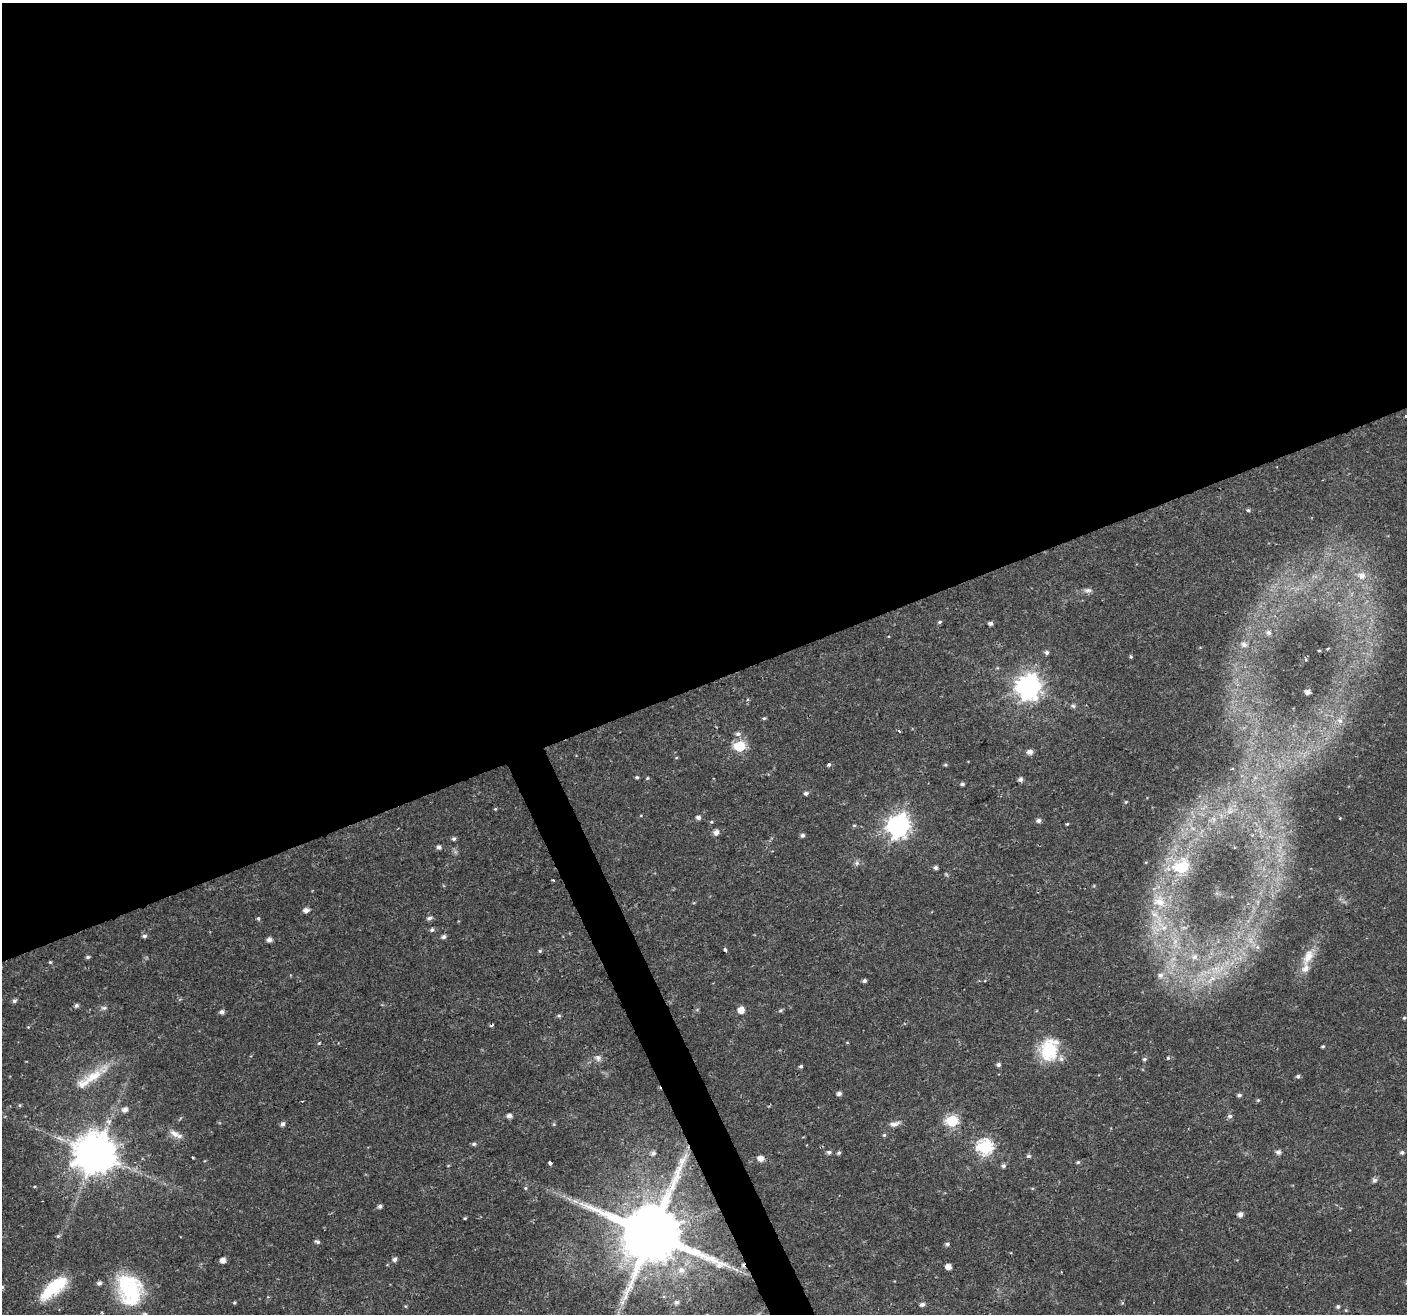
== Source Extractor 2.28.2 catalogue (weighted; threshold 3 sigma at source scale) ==
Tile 2 of 4 x 4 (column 2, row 1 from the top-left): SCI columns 1405-2809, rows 4023-5334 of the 5621 x 5477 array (HDU 1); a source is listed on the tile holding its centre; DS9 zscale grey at full resolution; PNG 1409 x 1316 px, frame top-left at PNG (2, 3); no overlay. Shown black and unused: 53% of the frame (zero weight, under 2 of 3 exposures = <1% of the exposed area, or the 3 px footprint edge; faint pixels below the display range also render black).
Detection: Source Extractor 2.28.2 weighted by HDU 2 'WHT'; one run over the whole footprint, this tile lists its part. Background 0.0197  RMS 0.0029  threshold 0.013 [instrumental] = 3 sigma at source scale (4.5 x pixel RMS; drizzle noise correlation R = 1.50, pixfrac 1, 0.0396/0.0396 arcsec/px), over >= 5 px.
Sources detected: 146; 2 too faint to see at this stretch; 2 cosmic-ray / hot-pixel residue — not listed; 5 inside a brighter listed object's ellipse — not listed separately; the other 137 listed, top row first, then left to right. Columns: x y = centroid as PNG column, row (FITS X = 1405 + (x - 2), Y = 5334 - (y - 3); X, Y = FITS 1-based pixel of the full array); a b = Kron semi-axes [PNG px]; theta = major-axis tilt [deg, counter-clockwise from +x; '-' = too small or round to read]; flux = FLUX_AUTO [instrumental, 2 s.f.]
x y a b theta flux
1405 416 3 3 - 0.91
1248 510 5 4 - 0.52
1362 575 11 9 -25 2.8
1088 590 12 6 1 1.1
939 622 5 4 - 0.49
990 623 4 4 - 0.81
1268 632 6 5 - 0.88
1244 644 7 6 - 1.1
1328 649 3 2 - 0.38
1319 651 3 2 - 0.26
1047 652 5 5 - 0.75
1131 657 4 4 - 0.4
1028 687 9 8 - 270
1308 692 4 4 - 1.4
1073 706 7 5 -11 0.68
764 718 5 4 - 0.4
1340 721 9 8 - 1.5
899 731 4 2 - 0.42
738 734 7 6 - 0.99
740 746 6 6 - 25
1030 752 6 5 - 1.6
829 764 5 4 - 0.61
945 765 5 4 - 0.37
1232 768 4 2 - 0.24
637 777 5 4 - 0.44
647 778 5 4 - 0.32
1020 779 5 4 - 1
962 784 4 4 - 0.64
806 793 5 5 - 0.73
1126 802 5 4 - 0.33
495 809 5 4 - 0.28
698 817 5 5 - 1.1
1039 820 6 4 1 1
711 822 5 4 - 0.36
1067 824 4 4 - 0.3
854 825 5 3 - 0.34
898 826 9 8 - 180
716 832 6 5 - 1.6
802 835 5 4 - 0.8
454 839 5 5 - 0.61
439 847 5 4 - 0.98
857 863 7 6 - 0.77
1181 867 7 6 - 28
936 868 4 4 - 0.85
553 880 3 2 - 0.33
1159 902 20 15 -23 5.9
306 910 6 5 - 1.4
258 918 5 4 - 0.45
429 918 7 5 18 0.85
1164 928 8 6 21 1.5
432 930 6 5 - 0.69
144 936 6 5 - 0.7
444 937 5 4 - 0.92
269 940 5 5 - 1.4
1175 942 9 6 66 1.5
1257 947 6 6 - 0.68
725 950 4 4 - 0.58
540 951 5 4 - 0.44
88 957 5 4 - 0.57
1194 957 9 8 - 1.7
1308 957 26 12 62 5.1
50 962 4 4 - 0.33
1161 975 8 7 - 1.6
1213 978 8 5 -44 1.1
864 981 4 4 - 0.73
14 1001 6 5 - 0.7
76 1005 5 5 - 0.71
104 1008 9 5 7 0.82
741 1010 5 5 - 3.2
780 1010 5 5 - 0.48
222 1012 5 4 - 1
559 1015 5 5 - 0.47
1404 1018 4 4 - 0.39
28 1027 4 4 - 0.25
319 1043 4 3 - 0.25
1323 1046 4 3 - 0.38
1049 1049 28 21 74 13
598 1058 10 8 -38 1.3
1168 1058 5 4 - 0.34
1144 1059 5 5 - 0.57
998 1065 5 4 - 0.84
801 1066 4 4 - 0.48
93 1076 34 14 28 8.2
1298 1076 5 4 - 0.63
839 1093 5 5 - 0.99
1239 1095 5 4 - 0.61
1258 1100 5 4 - 0.32
20 1105 5 4 - 0.29
125 1110 6 5 - 1.6
509 1116 5 5 - 1.3
1230 1116 7 5 13 0.68
952 1121 6 6 - 30
282 1124 6 5 - 0.89
554 1124 5 4 - 0.35
894 1124 16 6 9 1.5
174 1133 15 8 -31 2.2
884 1135 5 5 - 0.44
474 1144 6 5 - 0.58
985 1147 7 7 - 61
829 1152 6 5 - 0.79
1278 1152 6 5 - 1.2
1402 1152 5 4 - 0.72
653 1153 6 5 - 0.93
839 1153 5 4 - 0.5
95 1154 12 11 - 1000
1028 1156 6 5 - 0.58
193 1158 3 2 - 0.3
761 1158 6 5 - 2.2
1078 1162 5 4 - 0.46
550 1163 4 3 - 2.1
1003 1166 5 5 - 0.75
1374 1180 8 6 33 0.78
34 1186 3 3 - 0.41
525 1188 5 4 - 0.37
575 1201 10 5 -26 1.3
380 1206 5 4 - 0.87
1240 1214 5 5 - 1.4
465 1218 4 4 - 0.33
651 1234 18 17 - 3200
58 1236 5 5 - 0.45
317 1242 7 5 -25 0.65
947 1244 5 4 - 0.62
394 1259 6 5 - 0.94
223 1260 5 5 - 1.8
948 1266 5 4 - 2.4
682 1270 11 9 -14 2.7
737 1270 7 4 -71 0.57
99 1283 5 5 - 0.96
2 1287 6 5 - 0.56
54 1288 36 13 39 14
129 1290 37 28 -72 23
676 1302 7 7 - 1.2
234 1303 5 4 - 0.35
922 1304 6 5 - 0.96
405 1306 5 3 - 0.3
1338 1307 5 4 - 0.63
102 1312 3 2 - 0.36
Overlapping masked pixels (flux is a lower limit): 1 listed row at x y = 651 1234
Isophote crosses this tile's border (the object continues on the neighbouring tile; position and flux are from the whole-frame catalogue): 3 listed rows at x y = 1405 416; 2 1287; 54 1288